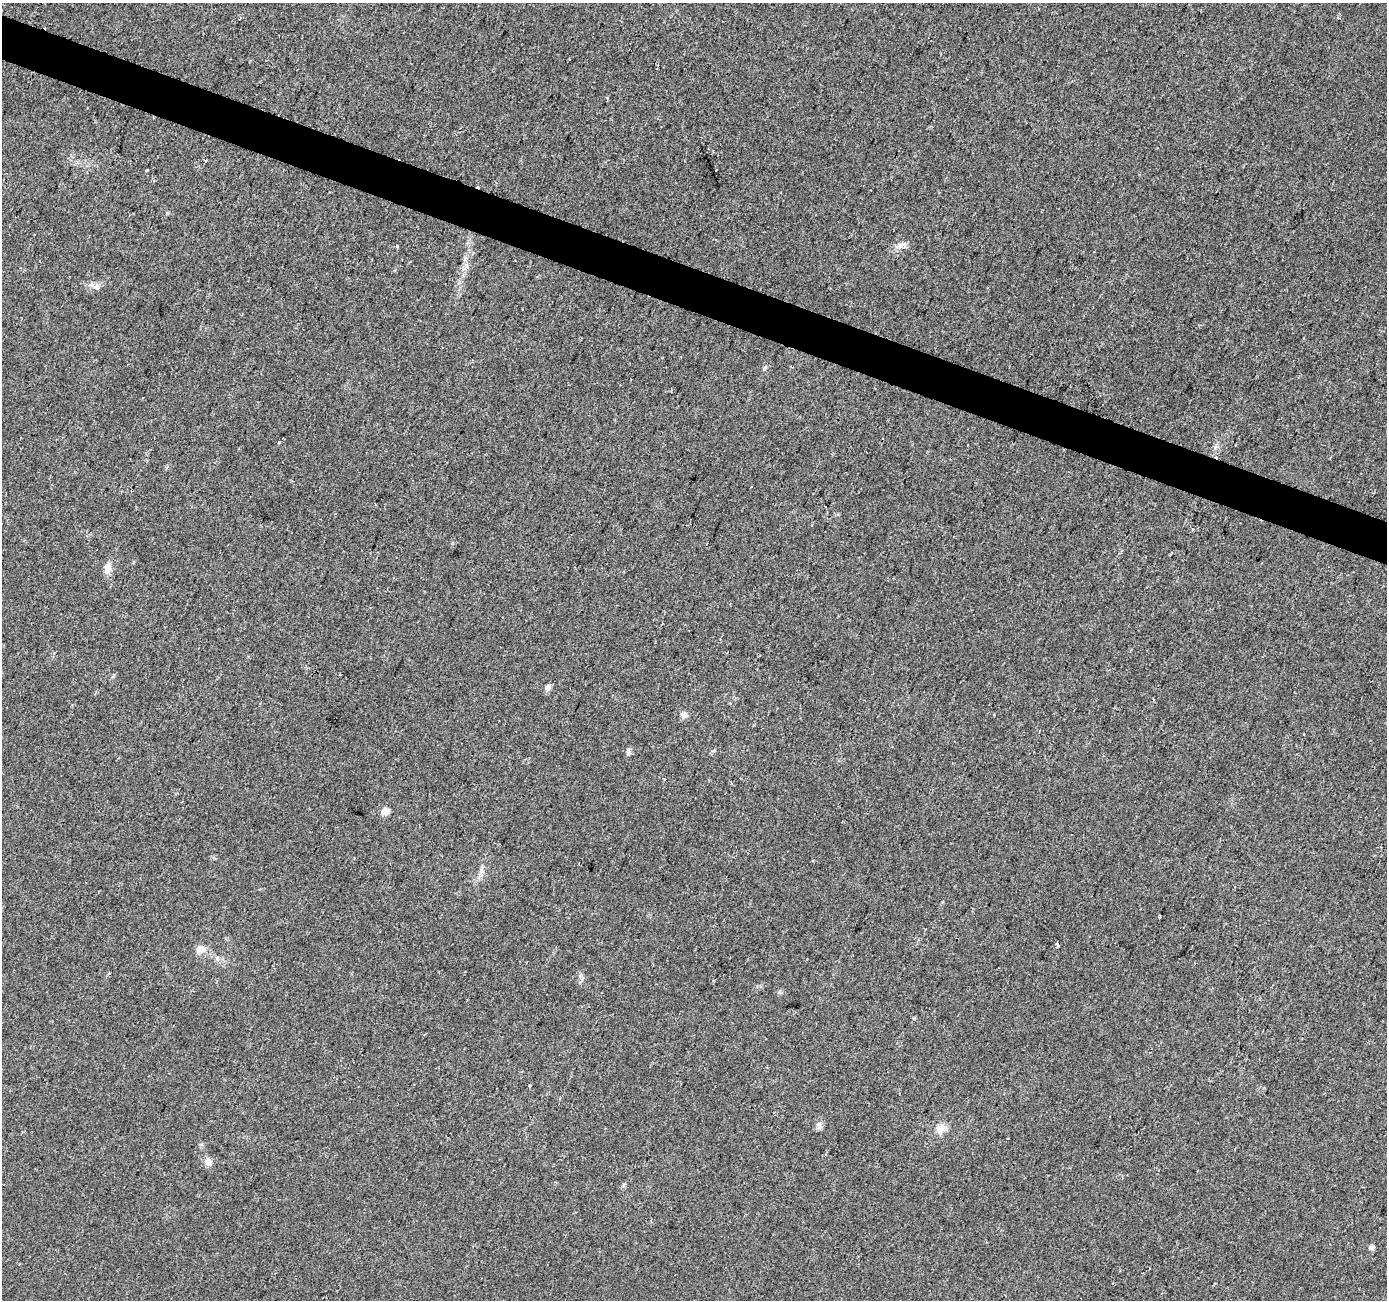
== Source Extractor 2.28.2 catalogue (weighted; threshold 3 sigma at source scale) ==
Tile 11 of 4 x 4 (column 3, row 3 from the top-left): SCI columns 2777-4161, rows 1581-2878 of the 5566 x 5698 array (HDU 1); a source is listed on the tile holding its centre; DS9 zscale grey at full resolution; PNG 1389 x 1302 px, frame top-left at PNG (2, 3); no overlay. Shown black and unused: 3% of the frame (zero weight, under 2 of 3 exposures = <1% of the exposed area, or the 3 px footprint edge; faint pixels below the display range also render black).
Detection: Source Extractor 2.28.2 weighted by HDU 2 'WHT'; one run over the whole footprint, this tile lists its part. Background 0.0208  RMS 0.0034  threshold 0.0154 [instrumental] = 3 sigma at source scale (4.5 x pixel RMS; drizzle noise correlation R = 1.50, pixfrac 1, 0.0396/0.0396 arcsec/px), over >= 5 px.
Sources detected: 25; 5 cosmic-ray / hot-pixel residue — not listed; the other 20 listed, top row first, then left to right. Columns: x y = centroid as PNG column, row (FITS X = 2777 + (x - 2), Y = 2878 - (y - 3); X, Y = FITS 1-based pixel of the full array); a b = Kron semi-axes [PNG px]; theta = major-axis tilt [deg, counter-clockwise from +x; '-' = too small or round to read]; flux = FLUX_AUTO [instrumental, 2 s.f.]
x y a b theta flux
1339 18 5 3 - 0.64
206 161 3 3 - 0.85
716 170 3 2 - 0.33
901 245 15 6 25 1.9
397 246 4 3 - 0.48
96 287 8 6 1 1.2
107 568 16 8 -87 2.4
548 687 8 7 - 1.3
684 715 9 7 84 1.6
1304 734 2 2 - 0.3
628 750 9 5 -64 0.78
385 811 10 8 23 2.1
481 872 10 5 64 1.4
1057 944 4 3 - 0.82
200 949 13 9 -10 2.6
530 1086 3 3 - 0.46
819 1125 9 7 81 1.6
941 1128 13 10 23 3.3
208 1162 11 8 -66 2.2
1371 1248 7 5 12 1.1
Unlisted compact peaks at least as high as the median listed source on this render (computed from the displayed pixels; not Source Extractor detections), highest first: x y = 765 367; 581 975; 279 442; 779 992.